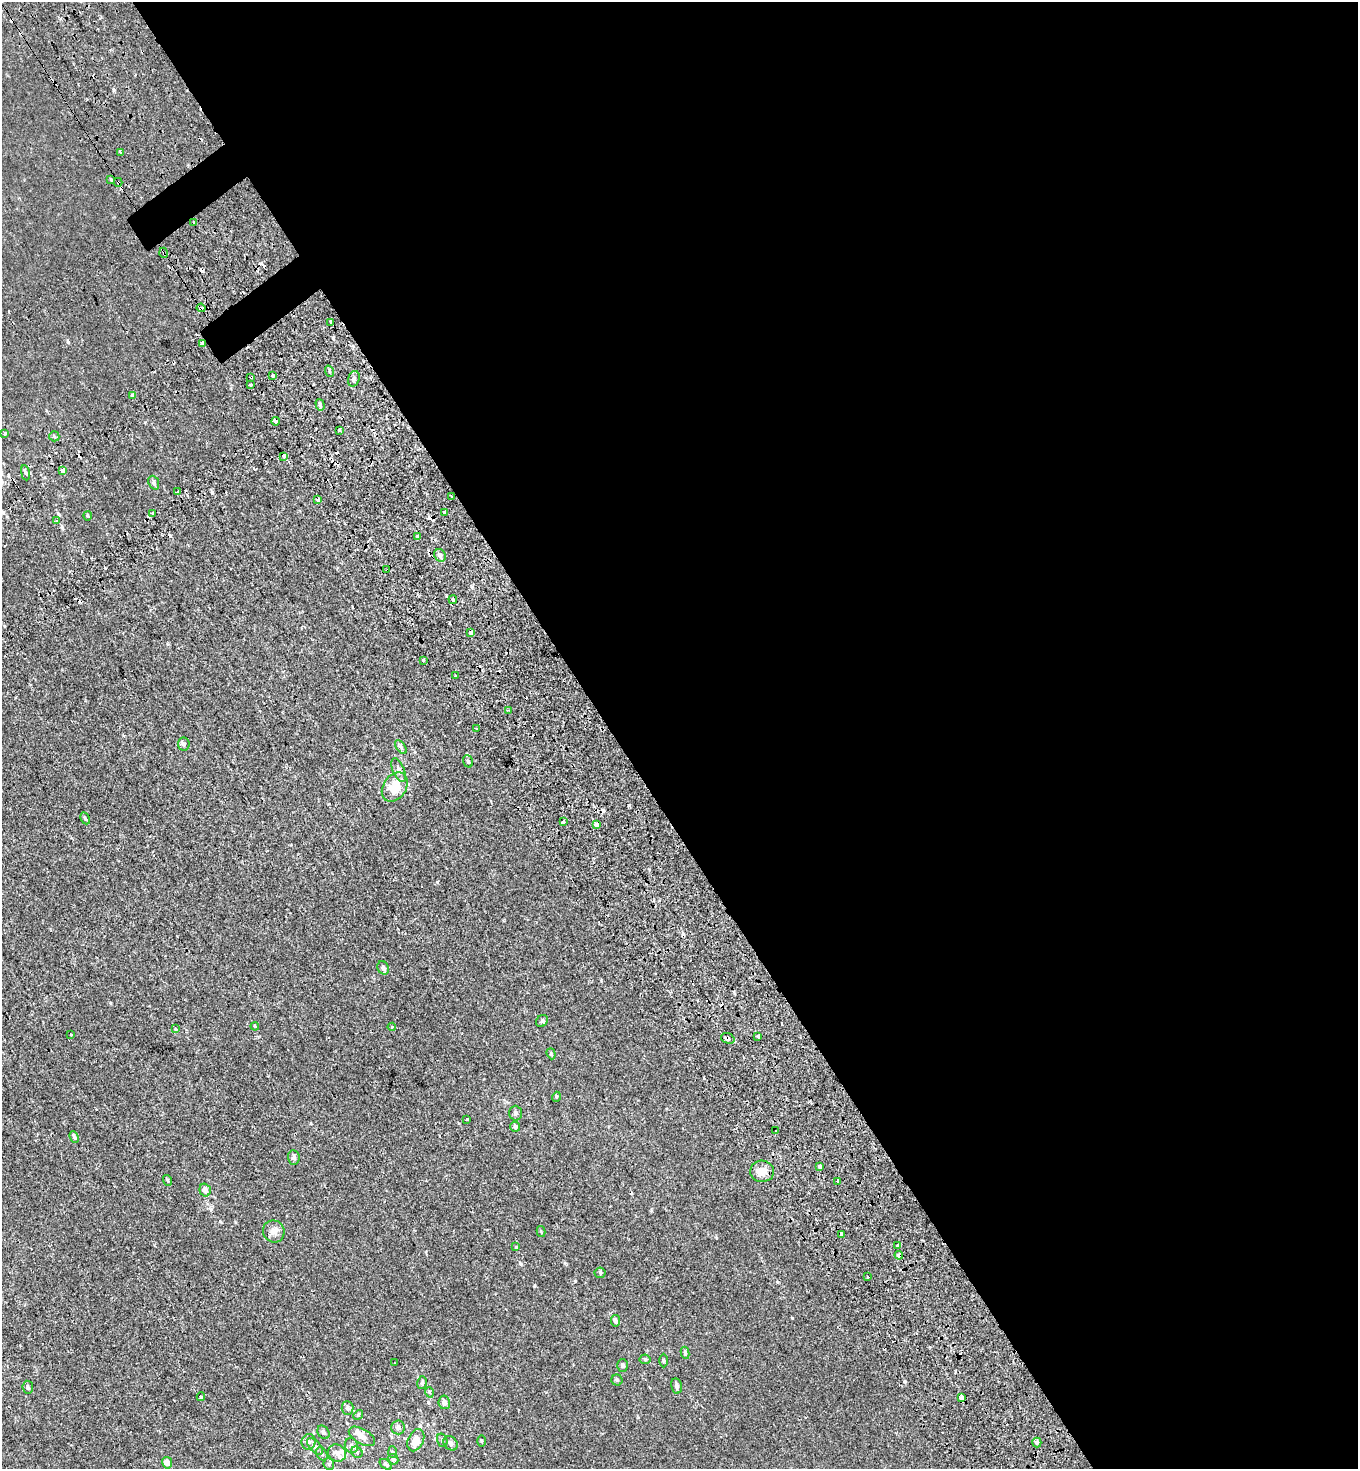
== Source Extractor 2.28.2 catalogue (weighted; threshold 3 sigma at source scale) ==
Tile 8 of 4 x 4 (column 4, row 2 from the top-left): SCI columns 4430-5785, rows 3178-4644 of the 6216 x 6288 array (HDU 1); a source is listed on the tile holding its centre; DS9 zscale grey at full resolution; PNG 1360 x 1471 px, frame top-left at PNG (2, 2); each listed source drawn as its Kron ellipse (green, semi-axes under 4 px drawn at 4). Shown black and unused: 56% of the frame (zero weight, under 2 of 3 exposures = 11% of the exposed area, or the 3 px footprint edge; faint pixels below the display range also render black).
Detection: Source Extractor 2.28.2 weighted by HDU 2 'WHT'; one run over the whole footprint, this tile lists its part. Background 2.39e-04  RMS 0.0033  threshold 0.015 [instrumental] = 3 sigma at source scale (4.5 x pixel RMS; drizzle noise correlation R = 1.50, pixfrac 1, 0.0396/0.0396 arcsec/px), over >= 5 px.
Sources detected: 135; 21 cosmic-ray / hot-pixel residue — neither listed nor drawn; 3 inside a brighter listed object's ellipse — not listed separately; the other 111 listed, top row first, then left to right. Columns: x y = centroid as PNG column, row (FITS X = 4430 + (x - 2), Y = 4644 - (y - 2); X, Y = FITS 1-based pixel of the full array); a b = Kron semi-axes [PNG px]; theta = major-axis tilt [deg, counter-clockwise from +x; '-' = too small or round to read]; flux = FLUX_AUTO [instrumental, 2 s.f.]
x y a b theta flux
121 152 4 3 - 0.78
111 179 3 3 - 0.48
118 182 4 4 - 1.6
194 223 3 2 - 0.33
164 253 5 3 - 0.33
201 308 4 3 - 2.8
331 322 4 3 - 1.6
202 343 4 3 - 1.8
329 371 6 3 -71 0.37
273 376 3 3 - 1.9
251 377 3 3 - 4.4
354 379 8 5 71 0.84
251 384 3 3 - 1.1
132 395 4 3 - 1.4
320 405 6 4 -73 0.59
275 421 4 3 - 2.5
339 430 3 3 - 3
5 433 3 3 - 2
54 436 5 5 - 0.42
284 456 3 3 - 3.7
63 471 4 3 - 5.8
25 473 8 3 -80 0.54
154 483 7 5 -67 0.87
177 492 4 3 - 0.98
451 496 3 2 - 0.29
318 500 4 3 - 1.9
153 513 3 3 - 1.1
444 513 4 3 - 4.4
88 516 5 4 - 0.35
56 521 3 3 - 0.41
417 537 4 3 - 1
440 555 6 5 - 1.1
387 570 3 2 - 0.6
453 600 4 3 - 0.58
470 632 4 3 - 3.2
423 660 3 3 - 2.1
456 676 3 2 - 0.23
508 710 2 2 - 0.29
477 728 3 3 - 1.2
184 744 6 6 - 0.57
401 747 8 4 -54 0.57
468 761 6 4 -70 0.52
399 770 13 5 -68 1.3
395 787 16 11 56 6.7
85 818 6 4 -62 0.43
563 821 3 3 - 1.6
596 825 4 3 - 8.5
383 968 7 5 -61 1
542 1021 6 5 - 0.53
255 1026 4 3 - 0.37
392 1027 4 3 - 0.3
176 1028 4 3 - 0.37
71 1035 3 2 - 0.82
758 1037 3 3 - 1.6
728 1038 7 5 -19 1.1
551 1054 6 4 -69 0.42
556 1097 5 3 - 0.32
516 1113 7 6 - 0.8
467 1119 4 3 - 3.4
515 1127 5 5 - 0.79
776 1131 3 2 - 0.26
74 1137 6 4 -67 0.54
294 1157 7 5 -85 0.79
820 1166 4 3 - 1.1
762 1171 12 11 - 3
167 1180 5 3 - 0.37
837 1181 3 3 - 2.1
205 1190 7 5 -74 1.6
274 1231 11 10 - 1.9
541 1232 5 3 - 0.27
841 1234 4 3 - 3.6
898 1246 3 3 - 1.5
516 1247 3 3 - 0.57
899 1255 4 3 - 4.3
600 1273 5 5 - 0.45
868 1277 3 3 - 0.76
615 1321 6 4 -83 0.8
685 1353 6 4 -81 0.5
645 1359 5 5 - 0.44
663 1361 7 3 -90 0.38
394 1363 3 2 - 0.27
623 1365 6 5 - 0.8
617 1380 5 5 - 0.47
422 1383 6 5 - 0.52
676 1386 8 5 -77 0.79
28 1387 6 5 - 0.69
429 1392 5 3 - 0.31
201 1397 4 3 - 0.47
961 1398 4 3 - 14
444 1402 7 5 -81 1.2
347 1408 7 6 - 0.96
358 1415 5 4 - 0.34
398 1427 7 6 - 0.88
323 1432 7 5 -58 0.75
362 1436 14 7 -30 2.2
416 1440 12 7 65 3.7
442 1440 7 5 -75 0.6
481 1441 5 3 - 0.3
308 1442 8 7 - 1.1
1037 1442 5 4 - 0.74
451 1443 8 6 -49 1.1
351 1445 7 6 - 0.86
315 1446 10 5 -48 1
357 1452 6 5 - 0.56
393 1452 6 4 -87 0.41
337 1453 9 8 - 1.5
322 1454 7 5 -60 0.56
393 1459 5 5 - 0.67
167 1463 6 4 -80 1.7
329 1464 6 5 - 0.51
386 1464 7 4 -37 0.53
Overlapping masked pixels (flux is a lower limit): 11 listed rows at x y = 118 182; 164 253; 201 308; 202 343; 251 377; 275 421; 387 570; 470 632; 728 1038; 899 1255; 961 1398
Unlisted compact peaks at least as high as the median listed source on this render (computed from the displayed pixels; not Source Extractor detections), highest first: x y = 437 882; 68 342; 792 1318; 534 1286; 575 1281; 521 1264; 212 492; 220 1221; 114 90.